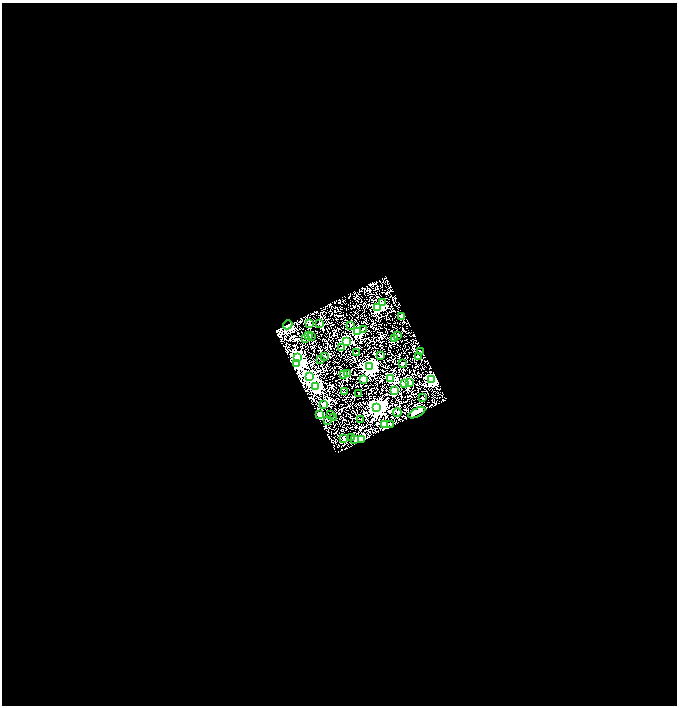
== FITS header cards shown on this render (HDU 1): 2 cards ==
NAXIS1  =                 1350
NAXIS2  =                 1407

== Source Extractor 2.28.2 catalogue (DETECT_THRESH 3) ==
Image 1350 x 1407 px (HDU 1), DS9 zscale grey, zoomed out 1/2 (1 PNG px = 2 x 2 image px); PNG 679 x 708 px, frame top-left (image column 2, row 1406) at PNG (2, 3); each listed source drawn as its Kron ellipse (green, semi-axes under 4 px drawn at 4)
Background 1.35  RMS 0.12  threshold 0.371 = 3 sigma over >= 5 px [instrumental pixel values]
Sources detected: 67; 13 cannot appear on this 1/2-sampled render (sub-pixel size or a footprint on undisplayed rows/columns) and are neither listed nor drawn; the other 54 listed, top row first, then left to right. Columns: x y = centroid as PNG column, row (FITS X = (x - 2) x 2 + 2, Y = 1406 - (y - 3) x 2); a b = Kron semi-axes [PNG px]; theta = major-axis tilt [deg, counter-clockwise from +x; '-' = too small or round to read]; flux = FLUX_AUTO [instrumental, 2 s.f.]
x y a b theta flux
382 303 2 2 - 89
378 307 3 3 - 2400
402 316 2 2 - 220
320 323 2 2 - 35
309 324 2 2 - 120
288 325 5 3 - 430
351 325 2 2 - 13
363 329 2 2 - 33
357 332 3 3 - 1300
398 335 2 2 - 26
309 336 2 2 - 91
311 337 2 1 - 11
305 338 2 2 - 42
394 339 2 2 - 350
346 342 3 3 - 1500
342 347 2 2 - 32
420 351 2 2 - 36
356 353 2 2 - 27
325 356 2 2 - 66
380 356 2 2 - 38
418 357 2 2 - 100
298 358 3 3 - 2700
320 359 2 2 - 26
402 363 2 2 - 95
297 364 3 3 - 2900
369 367 4 3 - 7500
348 373 2 2 - 75
344 374 2 2 - 99
309 377 3 3 - 3100
390 378 3 2 - 700
364 379 3 2 - 410
431 380 3 3 - 4200
409 382 2 2 - 500
404 383 2 2 - 470
316 386 3 3 - 3200
394 391 3 2 - 490
344 392 2 1 - 8.7
358 393 2 1 - 13
423 397 2 2 - 26
324 404 2 2 - 340
376 407 4 4 - 7800
397 412 4 3 - 29
417 413 9 3 27 190
330 414 2 2 - 20
320 415 2 2 - 870
333 417 2 2 - 32
361 419 2 2 - 25
327 420 2 2 - 16
385 425 3 2 - 820
391 425 2 2 - 9.5
351 437 2 2 - 120
344 438 2 2 - 54
354 440 3 2 - 89
362 440 3 2 - 1700
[13 sub-pixel or undisplayed-footprint detections neither listed nor drawn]